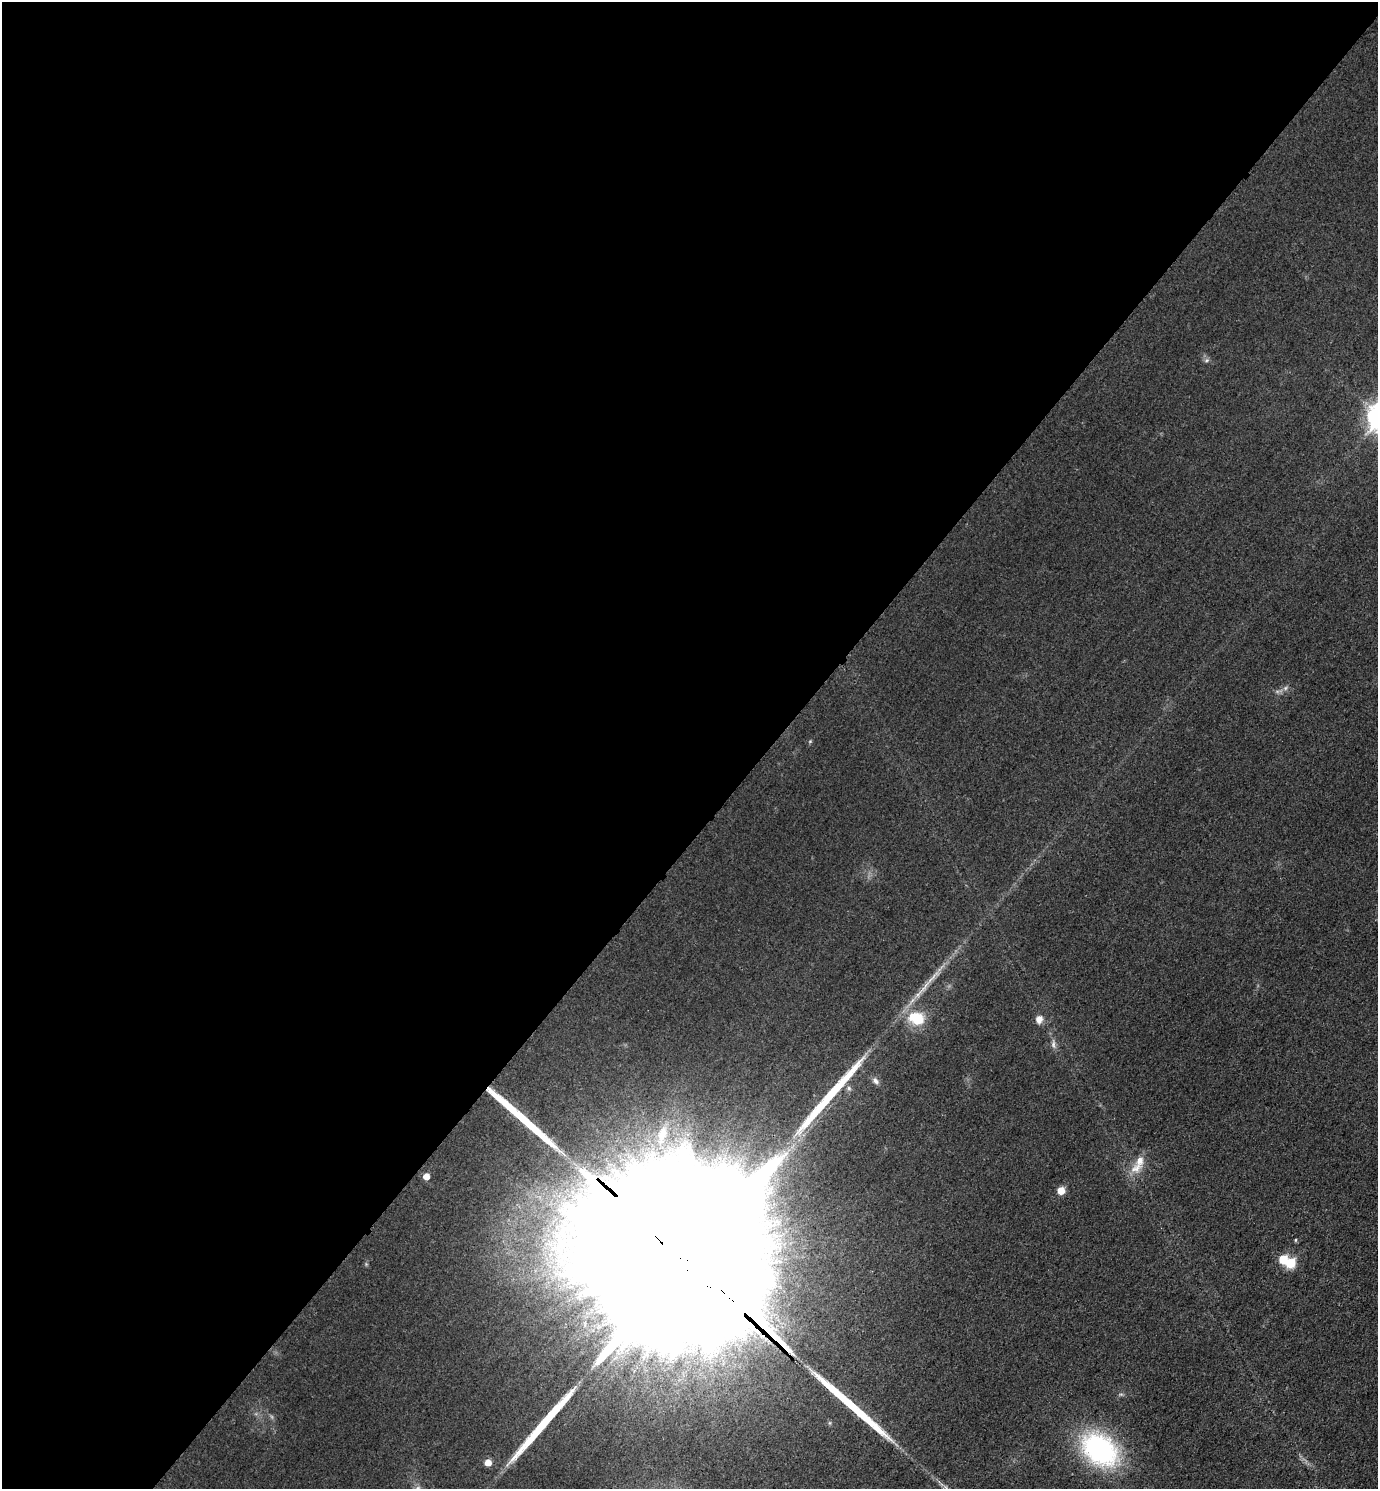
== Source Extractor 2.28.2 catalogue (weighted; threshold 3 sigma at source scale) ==
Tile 5 of 4 x 4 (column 1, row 2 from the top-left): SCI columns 175-1550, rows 2997-4483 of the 5996 x 5995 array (HDU 1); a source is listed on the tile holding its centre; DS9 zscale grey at full resolution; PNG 1380 x 1491 px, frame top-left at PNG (2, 2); no overlay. Shown black and unused: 56% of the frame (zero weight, under 3 of 4 exposures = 2% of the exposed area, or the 3 px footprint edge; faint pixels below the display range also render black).
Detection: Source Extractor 2.28.2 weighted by HDU 2 'WHT'; one run over the whole footprint, this tile lists its part. Background 0.0261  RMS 0.0063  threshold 0.0282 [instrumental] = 3 sigma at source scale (4.5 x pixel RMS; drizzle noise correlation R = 1.50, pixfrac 1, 0.05/0.05 arcsec/px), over >= 5 px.
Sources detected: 23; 4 long thin detections or spike segments (spike, bleed or trail) — not listed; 1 inside a brighter listed object's ellipse — not listed separately; the other 18 listed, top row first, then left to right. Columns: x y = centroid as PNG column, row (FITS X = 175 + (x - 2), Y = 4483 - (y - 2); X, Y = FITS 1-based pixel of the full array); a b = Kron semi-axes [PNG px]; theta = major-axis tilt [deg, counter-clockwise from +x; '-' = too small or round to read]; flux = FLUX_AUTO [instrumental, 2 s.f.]
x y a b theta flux
1207 360 8 4 32 1.2
1285 688 6 6 - 1.6
925 986 28 5 53 7.7
916 1018 22 16 -18 21
1039 1019 10 9 - 4.2
1053 1044 13 5 -87 2.5
875 1081 11 7 -48 2.8
849 1088 7 5 -47 1.7
662 1134 29 13 74 17
1136 1168 19 12 33 8.3
426 1176 5 5 - 5.6
1061 1191 5 5 - 11
1296 1240 5 3 - 0.71
683 1257 129 34 -43 190000
1283 1259 6 6 - 16
1290 1263 6 6 - 28
1100 1449 46 32 -39 97
488 1462 6 5 - 6.9
Overlapping masked pixels (flux is a lower limit): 1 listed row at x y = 683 1257